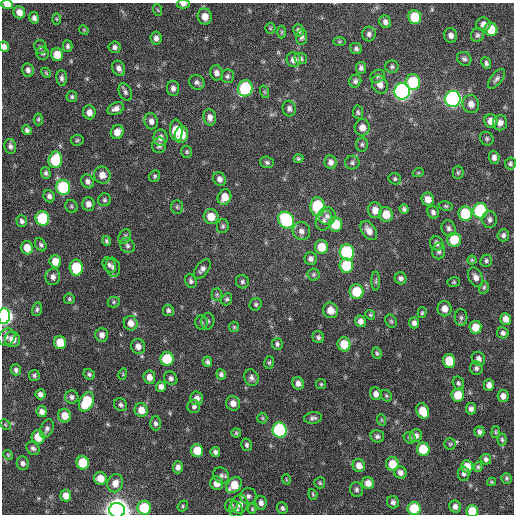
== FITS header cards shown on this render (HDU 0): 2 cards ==
NAXIS1  =                  512 / Axis length
NAXIS2  =                  512 / Axis length

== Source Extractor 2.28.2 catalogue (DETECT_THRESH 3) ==
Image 512 x 512 px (HDU 0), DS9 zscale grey, 1 PNG px = 1 image px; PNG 516 x 516 px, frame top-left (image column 1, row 512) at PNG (2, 3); each listed source drawn as its Kron ellipse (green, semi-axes under 4 px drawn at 4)
Background 418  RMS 12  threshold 35.3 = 3 sigma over >= 5 px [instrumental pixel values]
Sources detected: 274; all 274 listed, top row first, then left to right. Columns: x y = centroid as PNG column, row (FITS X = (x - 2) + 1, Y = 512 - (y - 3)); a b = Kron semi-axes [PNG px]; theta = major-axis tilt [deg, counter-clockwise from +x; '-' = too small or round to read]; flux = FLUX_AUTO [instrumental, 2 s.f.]
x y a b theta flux
7 4 6 4 -5 6.9e+03
183 4 6 4 -2 2.7e+03
158 10 6 3 -70 9.0e+02
19 12 6 6 - 6.4e+03
205 17 8 7 - 8.5e+03
415 17 7 6 - 2.7e+04
34 18 6 5 - 2.9e+03
57 19 6 3 -88 8.1e+02
385 22 6 5 - 3.0e+03
483 24 7 6 - 4.4e+03
270 28 5 5 - 8.9e+02
491 29 7 6 - 1.6e+04
84 30 5 4 - 8.0e+02
298 30 6 5 - 2.3e+03
282 32 6 4 90 9.6e+02
369 34 7 7 - 2.5e+03
451 35 7 6 - 3.6e+03
477 35 7 6 - 1.9e+03
302 37 8 5 81 2.3e+03
156 38 6 5 - 3.6e+03
339 41 6 3 0 1.0e+03
68 46 6 5 - 1.8e+03
4 47 5 4 - 3.6e+03
40 47 7 6 - 1.6e+03
115 47 6 5 - 2.3e+03
356 48 6 5 - 1.9e+03
43 53 6 6 - 1.7e+03
57 55 6 6 - 1.1e+04
301 58 6 5 - 1.8e+03
464 59 8 6 -41 2.4e+03
294 60 7 7 - 5.0e+03
486 63 6 4 -66 2.0e+03
392 67 6 6 - 1.7e+03
119 68 8 6 -61 3.7e+03
361 68 6 5 - 2.3e+03
28 70 7 5 -78 2.8e+03
46 73 5 4 - 9.3e+02
217 73 8 6 -72 3.2e+03
227 76 7 6 - 1.9e+03
378 76 8 6 33 1.7e+03
62 78 8 5 -86 2.2e+03
496 79 11 5 51 2.7e+03
355 81 6 6 - 2.3e+03
197 82 8 7 - 2.6e+03
413 82 8 7 - 4.1e+04
380 84 9 7 -67 6.4e+03
173 88 7 6 - 3.0e+03
245 88 8 7 - 6.5e+04
402 91 8 7 - 2.8e+05
125 92 9 6 -65 2.2e+03
265 92 6 4 -71 1.0e+03
72 97 5 5 - 1.5e+03
453 99 8 7 - 2.7e+05
471 104 9 8 - 5.7e+03
116 109 8 6 22 3.5e+03
289 109 8 6 -77 2.4e+03
89 112 7 6 - 5.7e+03
358 112 7 5 -82 1.5e+03
210 117 8 6 -78 4.1e+03
38 119 6 4 86 1.1e+03
151 121 8 6 -79 3.6e+03
491 121 7 6 - 7.4e+03
500 123 8 7 - 4.5e+03
362 127 8 7 - 6.4e+03
27 130 5 4 - 2.0e+03
176 130 10 6 -85 2.0e+04
117 132 7 6 - 7.5e+03
181 135 8 6 78 1.3e+04
160 138 8 7 - 4.5e+03
487 139 7 6 - 1.7e+03
77 140 6 5 - 1.4e+03
362 144 7 6 - 1.6e+03
159 145 8 7 - 2.8e+03
10 146 7 5 -79 2.6e+03
187 152 6 5 - 1.2e+03
494 157 6 5 - 3.3e+03
298 159 5 4 - 1.2e+03
55 160 8 6 78 3.7e+04
267 162 7 5 -17 1.7e+03
331 162 7 6 - 3.6e+03
352 163 7 7 - 2.0e+03
510 163 6 5 - 1.8e+03
458 172 6 5 - 1.4e+03
46 173 6 5 - 1.9e+03
418 173 5 3 - 7.8e+02
102 175 8 8 - 6.3e+03
155 176 6 5 - 1.3e+03
219 179 7 6 - 3.6e+03
395 179 6 5 - 1.4e+03
88 181 7 6 - 2.7e+03
63 187 7 7 - 5.8e+04
49 196 6 5 - 2.6e+03
224 197 8 6 64 1.0e+04
428 199 7 6 - 6.5e+03
104 200 6 6 - 1.6e+03
88 204 7 6 - 3.7e+03
71 206 6 5 - 1.3e+03
446 206 7 4 -10 1.3e+03
177 207 7 5 -88 1.4e+03
317 207 9 7 -86 5.5e+04
404 209 5 4 - 1.9e+03
375 210 8 7 - 6.9e+03
480 211 7 7 - 7.9e+04
433 212 6 5 - 2.4e+03
386 214 7 7 - 1.3e+04
465 214 7 7 - 3.3e+04
327 216 9 9 - 3.7e+03
211 217 7 7 - 1.1e+04
42 218 7 6 - 4.7e+04
286 220 9 7 -53 7.9e+04
324 220 10 8 72 3.5e+03
490 220 8 7 - 2.9e+03
22 221 6 5 - 2.1e+03
335 224 7 6 - 2.2e+04
223 226 7 5 79 1.7e+03
449 228 8 7 - 2.7e+03
301 231 9 8 - 4.0e+03
369 231 10 6 -54 5.6e+03
503 235 6 5 - 2.1e+03
125 236 7 5 57 1.6e+03
454 240 7 7 - 2.3e+04
107 241 5 4 - 1.5e+03
437 243 7 6 - 3.1e+03
41 245 7 5 -57 1.7e+03
127 246 8 6 -47 2.2e+03
321 247 7 6 - 1.4e+04
27 248 6 6 - 1.0e+04
439 251 8 6 86 2.5e+03
347 252 8 7 - 8.3e+04
311 259 6 6 - 2.8e+03
472 260 4 4 - 1.0e+03
55 261 6 5 - 9.8e+03
486 261 6 5 - 1.7e+03
109 265 8 6 -58 2.2e+03
346 265 7 6 - 3.3e+04
113 267 9 7 -76 2.9e+03
76 268 8 6 88 3.5e+04
202 269 11 6 51 3.3e+03
313 275 6 6 - 1.6e+03
53 277 8 7 - 3.5e+03
476 277 10 6 -63 4.2e+03
400 278 6 5 - 2.4e+03
191 281 7 5 -62 1.9e+03
376 281 9 4 90 1.5e+03
242 282 7 6 - 2.0e+03
454 282 6 5 - 1.1e+03
484 287 6 5 - 1.3e+03
356 292 7 7 - 2.5e+04
217 294 6 5 - 1.3e+03
69 299 5 5 - 1.2e+03
227 299 6 5 - 1.6e+03
114 302 6 5 - 1.3e+03
256 304 6 5 - 1.6e+03
37 309 7 5 77 1.7e+03
444 309 7 7 - 6.3e+03
168 310 6 5 - 1.9e+03
330 310 8 7 - 7.1e+03
422 313 5 4 - 1.1e+03
370 315 5 4 - 1.1e+03
4 316 7 6 - 2.7e+05
461 318 8 6 -88 2.0e+03
506 319 6 5 - 6.6e+03
208 321 8 6 80 2.0e+03
360 321 6 5 - 3.9e+03
391 321 7 5 -62 1.3e+03
131 323 7 6 - 6.6e+03
201 323 7 6 - 1.7e+03
414 323 5 5 - 2.8e+03
234 327 5 5 - 1.0e+03
475 327 6 6 - 1.2e+04
503 333 6 5 - 2.5e+03
102 335 7 6 - 3.8e+03
7 337 9 8 - 3.0e+03
318 337 6 5 - 2.0e+03
12 339 8 7 - 7.4e+03
60 342 6 6 - 1.4e+04
277 344 6 5 - 1.7e+03
344 344 7 6 - 1.6e+04
138 346 7 7 - 4.7e+03
377 353 6 4 -66 1.3e+03
167 359 7 6 - 2.7e+04
478 359 7 6 - 3.4e+03
449 361 7 6 - 2.0e+04
207 362 5 4 - 2.1e+03
269 363 6 5 - 1.4e+03
476 368 7 6 - 2.0e+03
16 370 5 5 - 2.1e+03
89 374 6 5 - 1.6e+03
123 374 5 3 - 7.8e+02
221 374 5 4 - 2.0e+03
34 375 5 5 - 1.6e+03
149 377 7 6 - 5.5e+03
171 378 7 6 - 2.4e+03
251 378 8 7 - 3.1e+03
298 383 6 5 - 3.6e+03
458 383 7 5 -72 1.8e+03
321 384 5 5 - 1.1e+03
489 385 5 5 - 3.9e+03
161 387 5 5 - 3.3e+03
40 394 5 5 - 3.2e+03
376 394 6 6 - 4.1e+03
458 395 6 6 - 1.7e+04
386 396 6 5 - 1.1e+03
503 396 6 5 - 4.5e+03
72 397 7 6 - 2.6e+03
197 398 7 6 - 4.3e+03
86 402 10 6 62 3.6e+04
233 403 7 7 - 5.6e+03
121 405 7 6 - 2.0e+03
194 406 6 6 - 2.1e+03
471 409 5 5 - 2.9e+03
141 410 7 6 - 8.1e+03
423 411 8 6 -66 1.5e+04
42 412 5 5 - 4.2e+03
65 416 7 6 - 9.4e+03
262 418 5 5 - 9.6e+02
313 418 9 5 6 2.4e+03
382 420 6 3 -70 8.0e+02
155 423 7 5 -90 2.2e+03
5 425 6 3 -46 8.1e+02
47 429 10 6 65 2.9e+03
280 430 7 7 - 1.1e+05
479 432 5 5 - 2.2e+03
496 432 6 4 83 9.5e+02
236 433 5 4 - 1.2e+03
377 436 7 6 - 2.1e+03
416 436 6 6 - 3.4e+03
38 437 7 6 - 1.6e+04
410 438 6 5 - 1.5e+03
502 440 6 4 -84 1.5e+03
450 444 6 5 - 1.2e+03
247 445 6 5 - 1.9e+03
33 448 7 6 - 2.2e+03
423 449 6 6 - 2.3e+04
197 451 6 6 - 1.7e+04
215 452 5 5 - 2.5e+03
8 455 5 4 - 9.1e+02
486 459 5 5 - 2.2e+03
23 463 7 6 - 2.6e+03
83 463 6 6 - 2.7e+04
392 464 7 6 - 1.5e+04
359 465 7 6 - 6.2e+03
467 466 6 6 - 9.4e+03
178 467 6 5 - 3.5e+03
478 467 5 4 - 1.2e+03
400 472 6 6 - 3.6e+03
464 474 7 6 - 2.1e+03
221 475 8 7 - 2.6e+03
100 478 6 6 - 9.5e+03
507 478 5 5 - 1.3e+03
286 479 5 3 - 6.8e+02
492 482 4 4 - 8.4e+02
115 483 9 7 70 6.9e+03
217 483 7 6 - 7.1e+03
320 483 5 5 - 1.2e+03
368 483 6 5 - 6.7e+03
234 485 9 6 47 1.5e+04
356 489 7 6 - 1.9e+03
313 494 5 4 - 9.2e+02
66 496 6 5 - 7.4e+03
248 496 8 8 - 2.9e+03
393 502 6 6 - 2.7e+03
261 503 7 5 -79 3.4e+03
240 504 9 8 - 5.6e+03
183 506 5 4 - 1.2e+03
231 506 6 6 - 2.0e+03
455 507 6 5 - 3.5e+03
144 508 7 7 - 2.9e+04
282 508 6 5 - 1.9e+03
236 509 8 7 - 2.6e+03
252 509 5 4 - 1.1e+03
414 509 6 6 - 3.1e+04
117 510 8 7 - 1.1e+06
472 511 6 6 - 1.6e+04
At the frame edge (FLAGS 8, measured only in part): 6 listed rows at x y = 7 4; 183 4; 4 47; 4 316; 117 510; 472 511